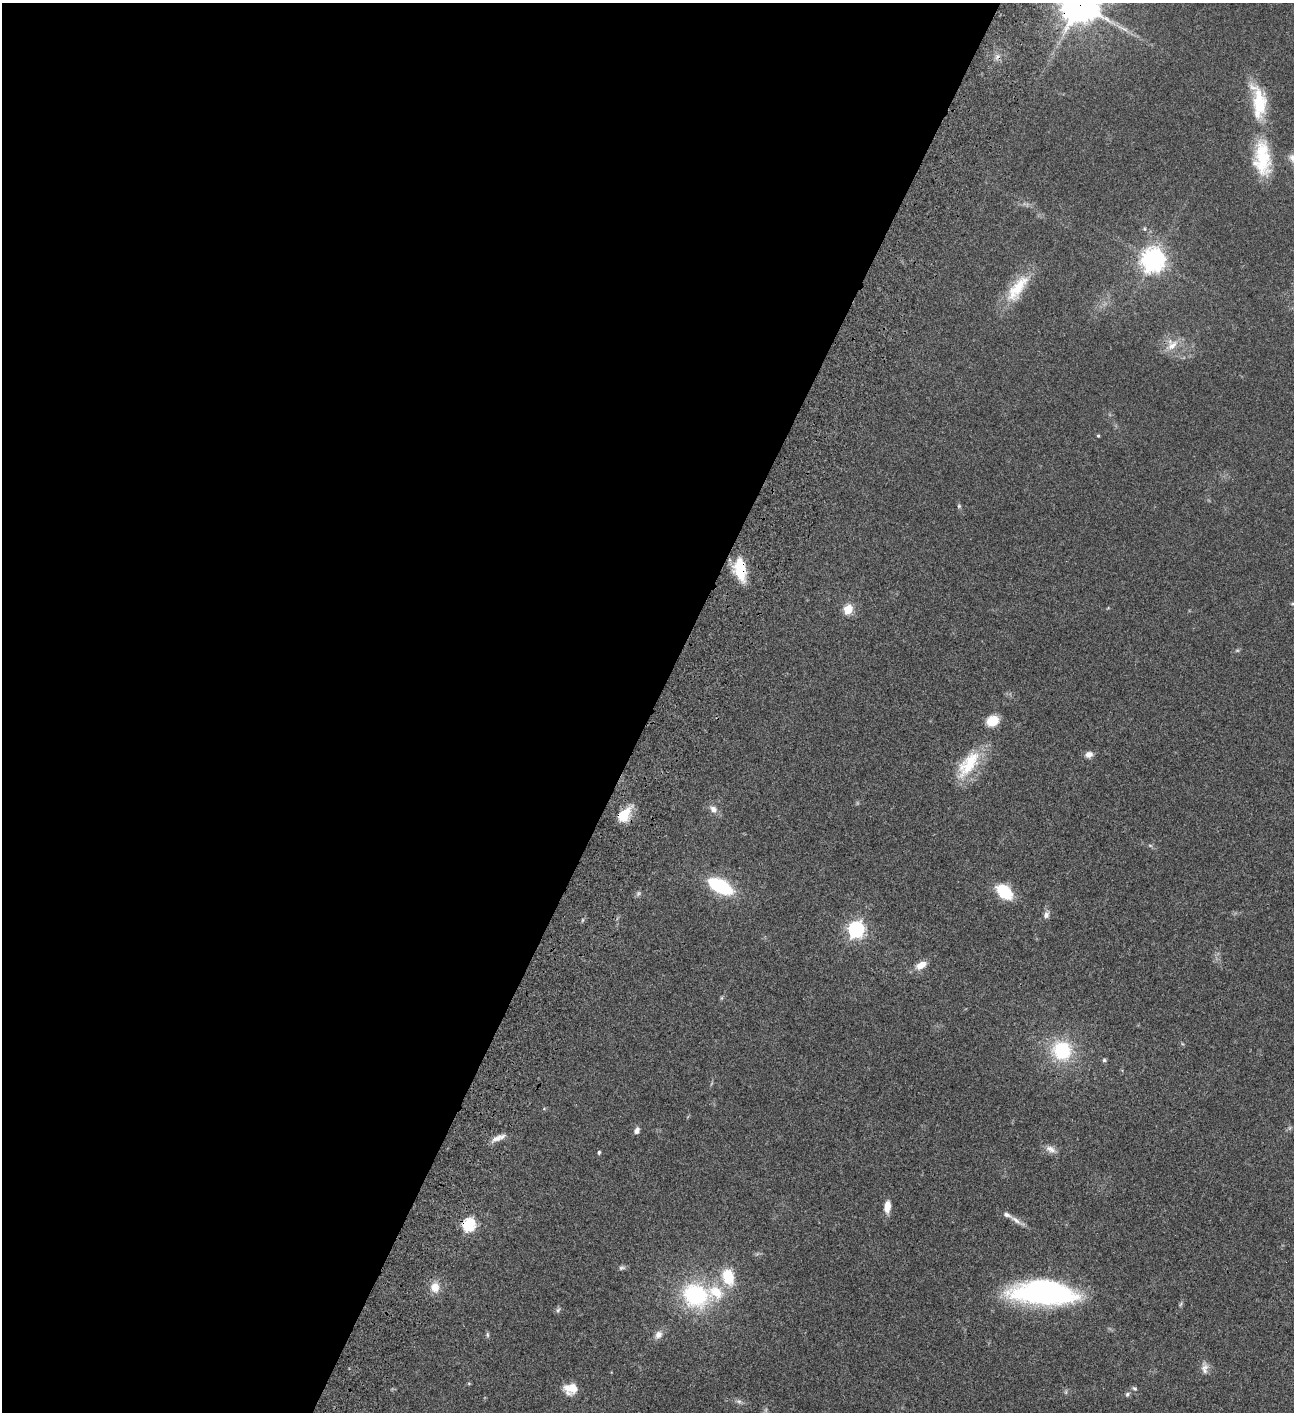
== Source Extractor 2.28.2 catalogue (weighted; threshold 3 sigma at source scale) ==
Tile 5 of 4 x 4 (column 1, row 2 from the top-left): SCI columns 506-1797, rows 3023-4432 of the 6050 x 6047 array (HDU 1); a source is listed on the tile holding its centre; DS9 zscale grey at full resolution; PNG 1296 x 1414 px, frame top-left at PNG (2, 3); no overlay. Shown black and unused: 51% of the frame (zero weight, under 3 of 4 exposures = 13% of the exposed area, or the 3 px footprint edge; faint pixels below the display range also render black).
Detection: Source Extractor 2.28.2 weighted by HDU 2 'WHT'; one run over the whole footprint, this tile lists its part. Background 0.0649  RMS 0.0059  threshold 0.0264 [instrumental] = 3 sigma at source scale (4.5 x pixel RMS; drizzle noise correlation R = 1.50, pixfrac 1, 0.05/0.05 arcsec/px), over >= 5 px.
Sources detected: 56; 2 too faint to see at this stretch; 1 inside a brighter object's white glare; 1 cosmic-ray / hot-pixel residue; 1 long thin detection or spike segment (spike, bleed or trail) — not listed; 3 inside a brighter listed object's ellipse — not listed separately; the other 48 listed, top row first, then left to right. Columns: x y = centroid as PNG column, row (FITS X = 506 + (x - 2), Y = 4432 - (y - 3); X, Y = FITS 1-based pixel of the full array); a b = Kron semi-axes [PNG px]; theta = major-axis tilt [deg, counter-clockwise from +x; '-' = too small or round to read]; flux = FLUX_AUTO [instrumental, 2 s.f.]
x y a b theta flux
1080 4 12 12 - 1200
1259 102 46 18 -82 26
1262 158 45 19 -87 30
1145 229 6 5 - 0.88
1153 260 8 8 - 470
1017 288 43 16 55 19
1172 345 19 16 51 8.7
1098 436 4 3 - 0.72
959 506 5 5 - 0.79
740 569 27 13 -81 17
848 609 5 5 - 28
993 721 11 9 19 12
1089 754 10 7 12 3
968 764 43 18 53 23
713 809 10 7 -45 3.3
624 815 19 12 49 11
1150 845 6 4 -19 0.81
720 886 20 10 -27 47
1004 891 16 11 -45 22
1046 915 11 7 67 2.5
856 929 7 6 - 170
921 965 14 8 27 5.9
722 998 6 4 89 0.67
1062 1050 16 16 - 37
1104 1060 6 5 - 0.92
544 1109 5 3 - 0.54
637 1130 8 6 63 2.4
498 1138 20 6 23 4
1051 1149 16 9 -27 3.7
599 1152 5 4 - 0.86
887 1207 14 7 85 5.8
1016 1220 28 6 -32 4
468 1225 6 6 - 79
622 1268 10 6 14 1.3
435 1287 11 10 - 6.7
716 1292 26 21 -28 20
1047 1293 58 21 -3 150
695 1295 19 16 -23 69
1181 1304 7 4 70 0.89
558 1310 8 5 67 1.2
487 1335 7 5 86 0.98
658 1335 12 9 58 3.3
1205 1368 17 9 -88 3.6
469 1383 6 4 0 0.54
570 1388 18 12 23 6.4
1134 1388 7 5 -30 1
1127 1394 7 5 39 1.2
739 1401 8 7 - 1.7
Overlapping masked pixels (flux is a lower limit): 4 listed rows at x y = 1080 4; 740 569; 624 815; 468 1225
Isophote crosses this tile's border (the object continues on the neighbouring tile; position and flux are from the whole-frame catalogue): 1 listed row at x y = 1080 4